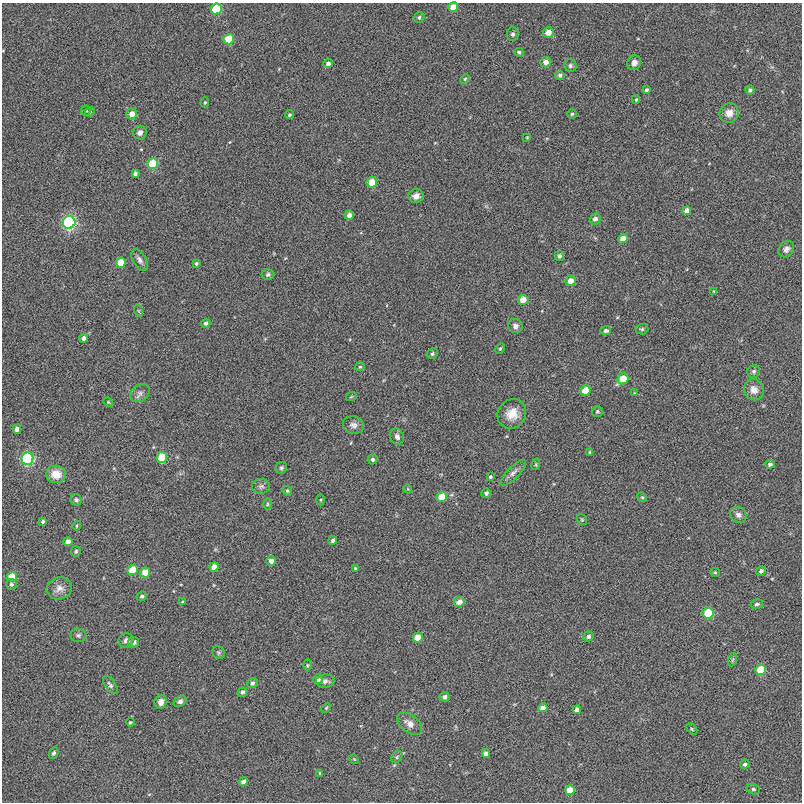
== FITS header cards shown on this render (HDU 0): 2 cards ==
NAXIS1  =                  800
NAXIS2  =                  800

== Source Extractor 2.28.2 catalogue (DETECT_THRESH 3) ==
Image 800 x 800 px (HDU 0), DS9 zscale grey, 1 PNG px = 1 image px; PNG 804 x 804 px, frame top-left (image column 1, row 800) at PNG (2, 3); each listed source drawn as its Kron ellipse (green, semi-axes under 4 px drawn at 4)
Background -0.00109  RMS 0.035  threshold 0.106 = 3 sigma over >= 5 px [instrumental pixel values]
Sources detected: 138; all 138 listed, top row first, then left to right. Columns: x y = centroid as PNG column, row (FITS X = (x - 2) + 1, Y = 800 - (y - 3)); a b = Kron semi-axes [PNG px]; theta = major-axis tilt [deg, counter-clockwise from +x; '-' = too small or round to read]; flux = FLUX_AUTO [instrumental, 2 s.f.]
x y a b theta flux
453 7 5 4 - 32
216 9 5 5 - 97
419 17 6 5 - 5
548 32 5 5 - 22
513 34 7 6 - 6.4
229 39 5 5 - 59
519 52 4 4 - 4.8
546 62 5 5 - 13
634 63 7 6 - 11
328 64 5 4 - 8.5
570 66 6 6 - 5.3
560 75 4 4 - 5.7
465 79 5 4 - 3.1
646 90 4 3 - 5.5
750 90 4 4 - 6.4
636 100 4 4 - 2.4
205 102 5 4 - 2.5
86 110 5 5 - 4
90 112 5 4 - 2.8
729 113 10 9 - 21
132 114 5 5 - 17
572 114 4 4 - 3.4
289 115 5 4 - 3.8
140 133 7 6 - 9.3
527 137 4 3 - 1.7
153 164 5 5 - 85
135 173 4 4 - 5.8
372 182 5 5 - 43
416 196 8 7 - 14
687 211 4 4 - 18
349 215 4 4 - 11
595 219 5 5 - 10
69 222 6 6 - 340
623 239 5 4 - 24
786 249 9 7 52 10
559 256 5 4 - 4.7
140 260 12 6 -60 9.7
121 263 5 5 - 44
196 263 4 4 - 3.6
268 274 6 5 - 4.8
570 281 5 5 - 20
714 291 3 3 - 2.2
523 300 5 5 - 25
139 311 6 4 -71 3.3
206 323 5 4 - 6.9
515 326 7 7 - 11
642 329 6 5 - 3.8
606 330 5 4 - 5.2
84 338 4 4 - 8.5
500 349 5 4 - 3.2
432 354 6 5 - 4.6
360 367 5 4 - 3
754 371 6 6 - 5.4
623 379 6 5 - 40
585 390 5 5 - 47
754 390 11 10 - 21
140 393 10 8 39 11
634 393 4 3 - 2
351 397 5 3 - 2.1
108 402 5 4 - 2.5
597 411 6 5 - 3.9
512 414 15 14 - 36
353 425 10 8 -16 11
17 429 4 4 - 14
397 436 8 6 -63 8.7
590 452 4 4 - 4
162 457 5 5 - 72
27 459 6 6 - 240
373 459 5 5 - 4.9
536 464 6 3 72 2.6
770 464 5 4 - 5.6
281 468 6 5 - 4.5
513 473 17 6 46 12
56 474 10 9 - 34
490 477 3 3 - 2.7
261 486 9 7 4 7.7
408 489 4 3 - 1.9
287 491 5 4 - 3.5
486 493 5 4 - 6.3
442 497 5 5 - 42
642 497 5 4 - 2.9
76 500 6 5 - 5.2
320 500 5 3 - 2.5
267 504 6 4 89 3.3
738 515 9 7 -37 10
582 520 6 4 -54 2.9
43 521 4 3 - 4.4
77 526 4 3 - 2.4
333 540 4 4 - 5.8
68 541 4 4 - 13
76 551 5 4 - 3.7
271 561 5 4 - 12
214 567 5 4 - 17
355 568 3 3 - 2.3
133 570 5 5 - 62
761 571 5 4 - 6.6
145 572 5 5 - 36
715 572 5 4 - 2.9
12 577 5 5 - 42
11 584 5 5 - 5.4
59 588 13 11 19 17
142 596 5 4 - 4.6
182 602 4 3 - 2.1
459 602 5 5 - 17
757 604 6 4 14 5
708 613 5 5 - 94
78 635 8 7 - 6.5
588 636 5 5 - 7
418 637 5 5 - 31
126 641 7 7 - 8.5
134 642 6 5 - 8.9
219 653 7 6 - 4.5
732 660 7 4 70 3.5
307 665 6 4 -90 3
761 670 5 5 - 69
318 679 5 5 - 8.8
325 681 9 6 6 9
252 683 5 5 - 6.7
110 685 10 5 -55 6.7
242 692 5 4 - 6.6
445 697 5 5 - 8.9
180 701 7 5 33 6.3
161 702 7 6 - 13
326 708 5 4 - 2.9
543 708 4 4 - 19
577 710 4 4 - 10
130 722 4 3 - 2.9
410 724 14 8 -38 18
692 729 6 4 -46 3
54 753 6 4 63 4.9
486 754 4 4 - 13
397 757 6 5 - 4
354 759 5 4 - 2.3
745 764 5 4 - 5.3
320 773 4 3 - 3.2
243 782 4 4 - 7.9
753 789 7 5 -16 4.6
570 790 5 5 - 36